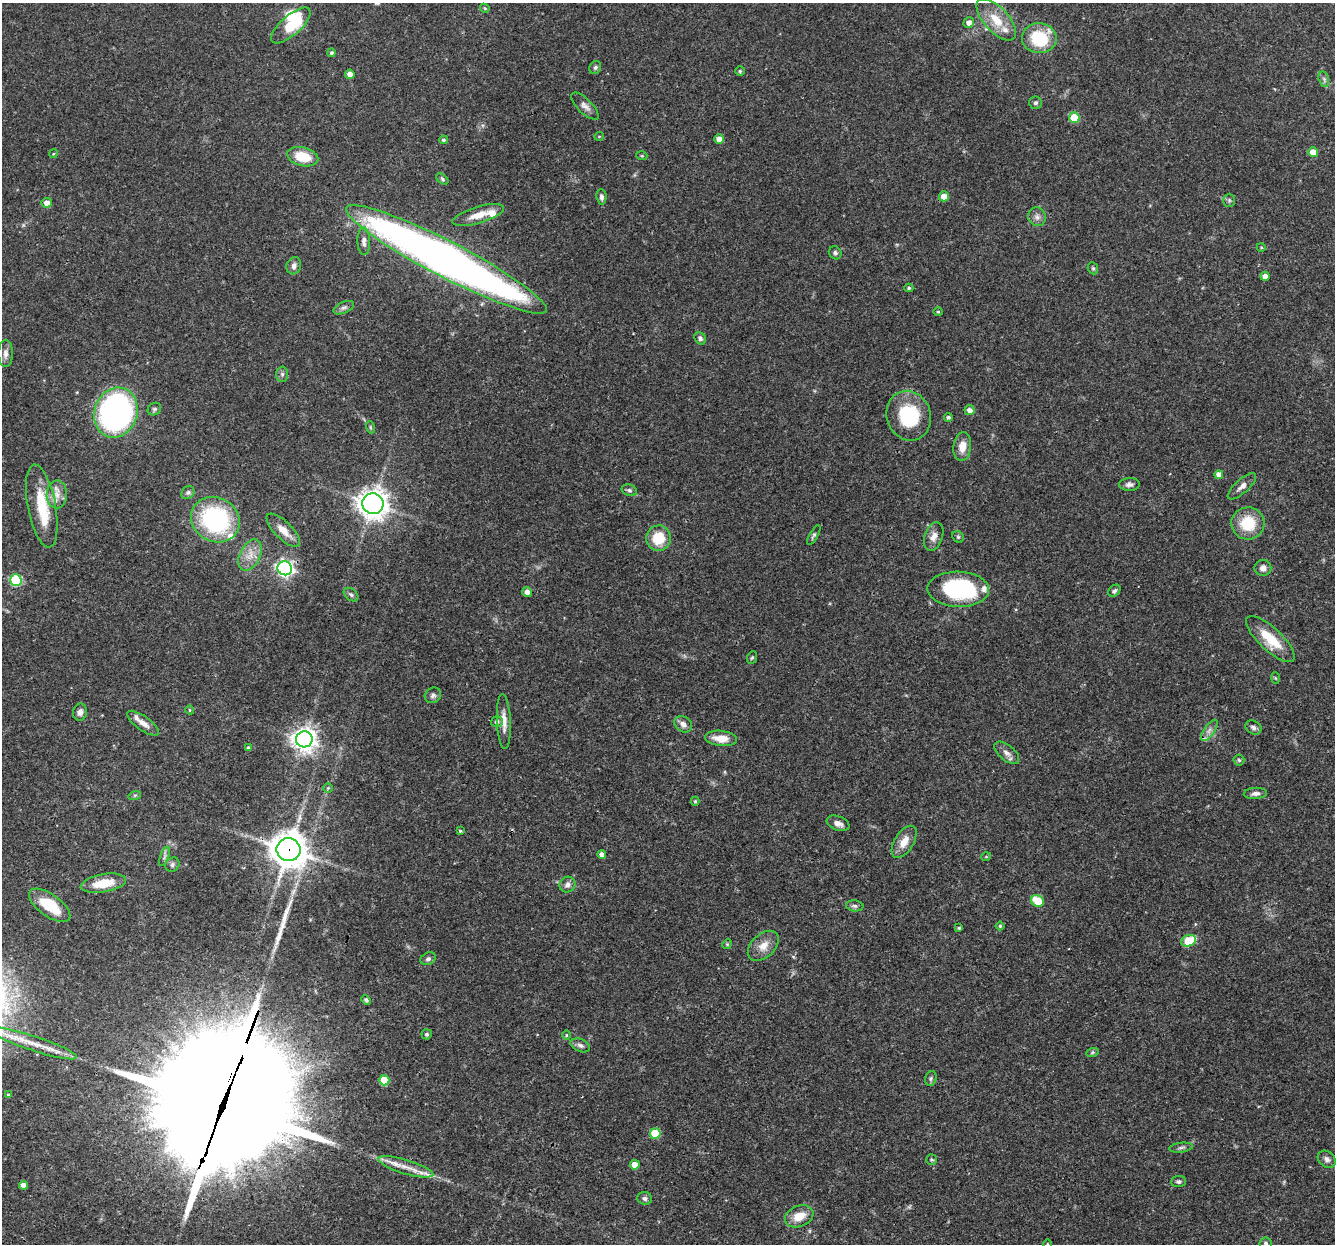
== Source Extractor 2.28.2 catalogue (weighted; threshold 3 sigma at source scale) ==
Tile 7 of 4 x 4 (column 3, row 2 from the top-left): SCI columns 2668-4000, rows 2740-3981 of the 5355 x 5411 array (HDU 1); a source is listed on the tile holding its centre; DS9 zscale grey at full resolution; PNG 1337 x 1246 px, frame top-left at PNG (2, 3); each listed source drawn as its Kron ellipse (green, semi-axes under 4 px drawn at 4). Shown black and unused: <1% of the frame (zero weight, under 3 of 4 exposures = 3% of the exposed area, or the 3 px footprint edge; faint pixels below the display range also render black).
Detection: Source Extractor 2.28.2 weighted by HDU 2 'WHT'; one run over the whole footprint, this tile lists its part. Background 0.0577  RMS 0.0033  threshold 0.015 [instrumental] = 3 sigma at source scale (4.5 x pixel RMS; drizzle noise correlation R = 1.50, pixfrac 1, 0.05/0.05 arcsec/px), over >= 5 px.
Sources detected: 145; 1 too faint to see at this stretch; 4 inside a brighter object's white glare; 2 long thin detections or spike segments (spike, bleed or trail) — neither listed nor drawn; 7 inside a brighter listed object's ellipse — not listed separately; the other 131 listed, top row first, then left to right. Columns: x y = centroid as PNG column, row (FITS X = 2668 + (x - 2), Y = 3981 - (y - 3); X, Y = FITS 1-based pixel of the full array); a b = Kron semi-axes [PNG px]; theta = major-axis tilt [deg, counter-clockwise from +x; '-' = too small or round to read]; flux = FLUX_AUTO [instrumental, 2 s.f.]
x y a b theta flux
485 8 5 4 - 0.39
996 20 26 12 -47 7.4
969 22 5 5 - 2
291 25 24 10 41 13
1039 38 17 15 -3 16
331 53 4 4 - 0.68
595 68 7 5 58 0.7
740 71 4 4 - 0.42
350 74 4 4 - 2.3
1324 79 8 5 -76 0.88
1036 103 6 6 - 0.74
585 106 18 7 -44 1.9
1074 117 5 5 - 9.4
599 136 5 3 - 0.27
719 139 5 5 - 2.4
443 140 4 4 - 0.65
1313 152 5 5 - 4.8
53 154 4 3 - 0.34
642 156 5 3 - 0.37
303 157 16 9 -14 8.5
442 179 7 4 -38 0.5
944 196 5 5 - 3.7
601 197 8 5 -85 1.1
1229 200 7 5 -90 0.63
47 203 5 5 - 2.4
478 215 27 8 16 4.5
1037 217 9 8 - 1.5
364 241 14 6 -89 1.7
1261 247 4 3 - 0.3
835 253 7 6 - 0.9
446 259 112 18 -27 290
294 266 9 7 72 1.5
1093 268 6 5 - 0.56
1265 276 4 4 - 2.2
909 288 4 4 - 0.49
344 308 11 5 23 1.1
938 312 4 4 - 0.4
700 338 7 5 -50 0.87
5 354 13 7 90 1.7
282 374 7 6 - 0.81
154 409 7 6 - 0.67
969 410 5 5 - 1.8
116 413 25 21 70 98
909 416 25 22 -70 18
948 417 4 4 - 0.72
370 427 6 4 -71 0.44
962 447 14 9 84 3.7
1219 475 4 4 - 2.4
1129 484 10 6 1 1.2
1242 486 18 7 42 2.1
629 490 8 5 -19 0.78
188 493 7 6 - 0.76
57 494 14 10 89 3.2
373 504 11 10 - 370
42 506 42 14 -79 13
215 520 25 22 -29 43
1248 523 16 16 - 11
283 530 22 8 -45 4
814 535 11 4 60 0.7
934 537 15 9 70 2.4
958 537 6 5 - 0.53
658 538 13 12 - 8.6
250 555 17 10 63 4
285 568 7 7 - 110
1263 568 8 8 - 1.6
16 580 6 6 - 27
958 589 31 17 -2 33
1114 591 7 5 43 0.74
527 592 5 4 - 1.7
351 595 8 5 -38 0.78
1270 639 31 11 -43 10
752 658 6 5 - 0.52
1275 678 6 4 -87 0.39
433 695 8 7 - 1.1
190 710 4 4 - 0.35
80 712 8 7 - 1.6
504 721 27 7 -87 3.4
497 722 6 5 - 0.96
143 723 19 7 -35 2.6
683 724 9 7 -37 1.8
1253 728 8 6 -31 1.1
1209 730 12 5 55 1.5
721 738 16 7 -6 4.6
304 739 8 8 - 280
248 748 4 4 - 0.68
1007 753 15 7 -40 1.9
1239 760 5 5 - 0.59
328 788 5 4 - 0.4
1255 793 11 5 4 1.4
135 795 6 4 18 0.52
695 801 4 4 - 0.47
838 823 12 7 -21 2
460 831 4 4 - 0.44
904 842 18 9 58 4
288 850 12 11 - 660
602 854 4 4 - 1.6
164 856 10 3 69 0.72
986 857 5 3 - 0.3
172 865 7 6 - 0.82
103 883 23 9 10 8.1
567 885 8 7 - 1.4
1038 901 6 5 - 8
50 905 24 11 -35 11
855 906 9 5 -6 0.89
1000 926 4 4 - 0.35
959 928 4 3 - 0.46
1189 941 7 5 22 12
727 944 5 4 - 0.43
763 946 18 11 43 4.1
428 959 8 6 28 0.93
366 1000 5 4 - 0.6
427 1034 5 5 - 0.6
566 1035 5 3 - 0.32
33 1043 46 7 -18 8.1
580 1045 10 6 -22 1.3
1092 1053 6 4 20 0.5
931 1078 7 5 75 0.72
384 1080 5 5 - 8
8 1095 4 3 - 0.51
655 1133 5 5 - 11
1181 1148 12 5 8 0.93
931 1159 5 5 - 0.57
1327 1159 10 7 -40 1.3
635 1165 5 5 - 3.6
406 1167 28 7 -17 5
1178 1182 7 5 3 0.79
23 1185 4 4 - 1.7
645 1198 7 6 - 0.8
799 1216 15 10 22 5.1
1266 1243 6 6 - 1
1047 1244 5 3 - 0.34
Overlapping masked pixels (flux is a lower limit): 2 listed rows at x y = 446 259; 288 850
Isophote crosses this tile's border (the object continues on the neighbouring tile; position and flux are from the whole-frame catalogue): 2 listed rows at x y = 1266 1243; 1047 1244